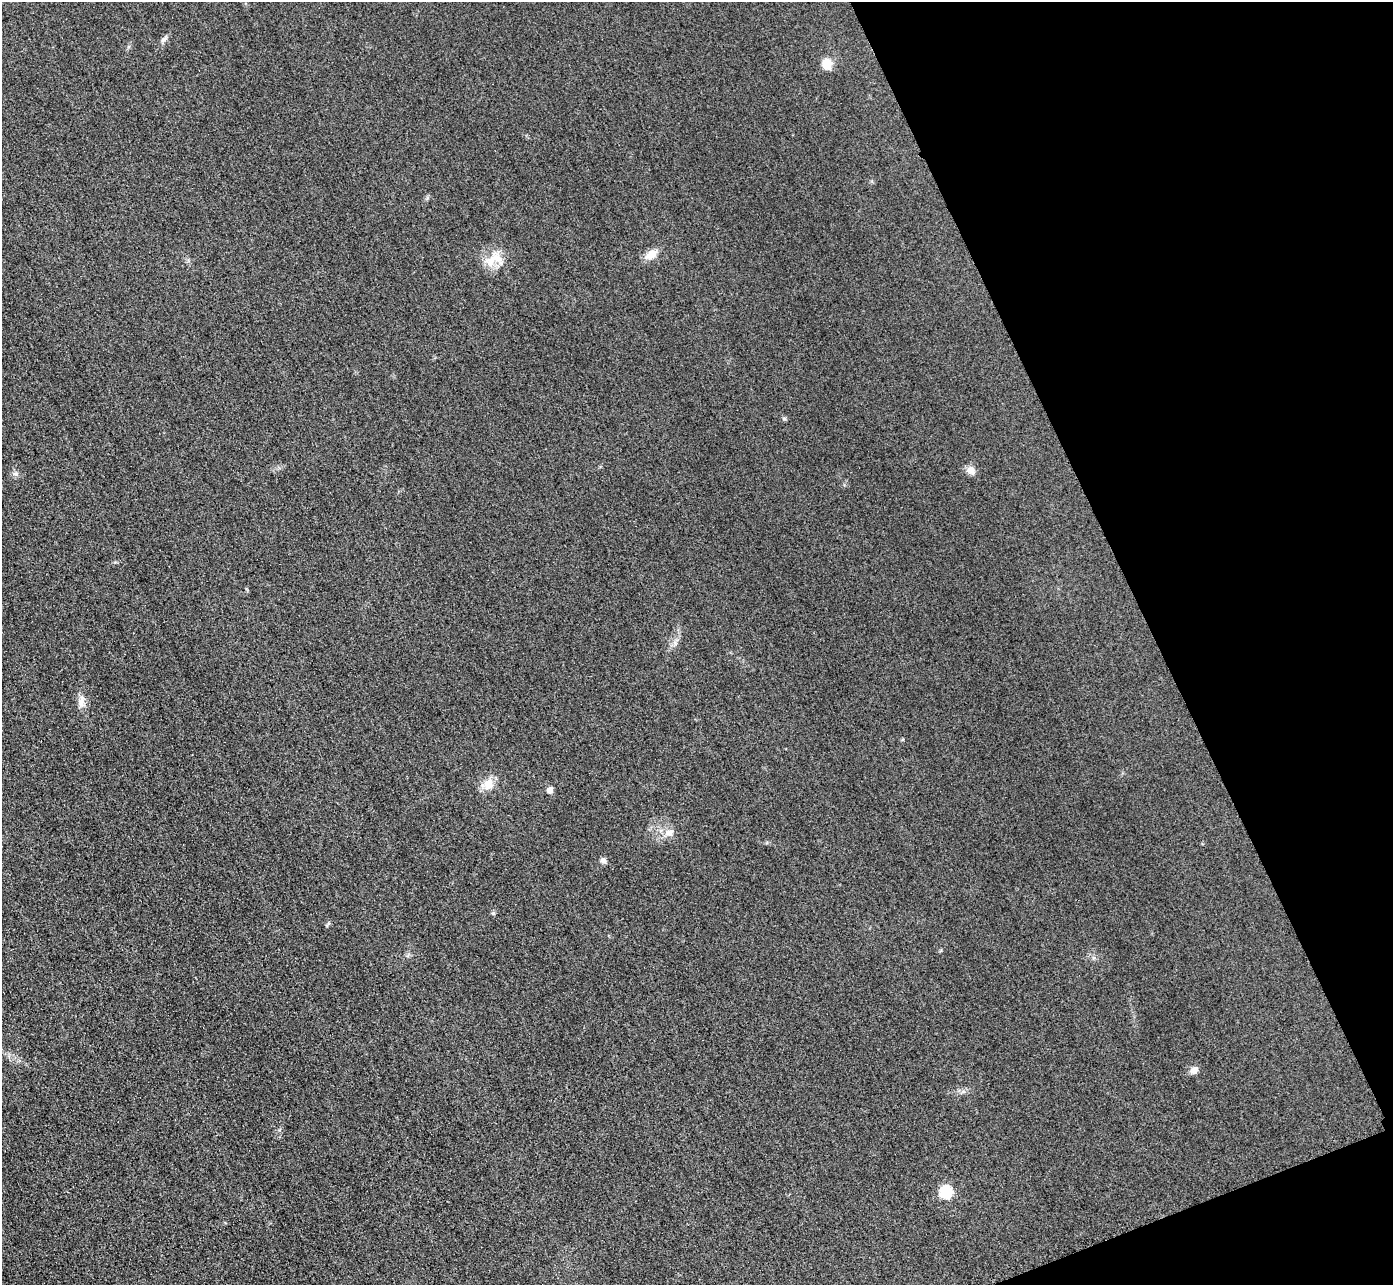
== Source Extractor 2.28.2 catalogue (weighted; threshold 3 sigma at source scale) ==
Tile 12 of 4 x 4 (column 4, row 3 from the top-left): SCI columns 4204-5594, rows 1590-2872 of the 5626 x 5614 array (HDU 1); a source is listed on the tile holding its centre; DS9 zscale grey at full resolution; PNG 1395 x 1287 px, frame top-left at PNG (2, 2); no overlay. Shown black and unused: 19% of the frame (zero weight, under 3 of 4 exposures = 3% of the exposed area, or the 3 px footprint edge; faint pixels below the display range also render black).
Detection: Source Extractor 2.28.2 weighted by HDU 2 'WHT'; one run over the whole footprint, this tile lists its part. Background 0.0828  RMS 0.017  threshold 0.0787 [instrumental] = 3 sigma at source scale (4.5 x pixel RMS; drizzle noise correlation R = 1.50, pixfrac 1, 0.05/0.05 arcsec/px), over >= 5 px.
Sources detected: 15; all 15 listed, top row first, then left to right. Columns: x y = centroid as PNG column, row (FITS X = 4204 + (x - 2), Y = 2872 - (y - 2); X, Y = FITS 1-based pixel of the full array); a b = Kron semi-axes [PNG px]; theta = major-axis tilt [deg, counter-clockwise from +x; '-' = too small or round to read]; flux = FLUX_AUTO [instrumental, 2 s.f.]
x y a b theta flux
164 39 12 5 39 5.9
826 64 15 11 -73 20
651 254 14 9 35 20
492 261 25 12 40 31
784 418 6 4 -1 2.5
971 470 12 10 -26 11
16 474 7 4 -72 3.6
81 703 14 9 -81 12
489 784 16 13 67 23
550 790 7 6 - 9.4
669 833 15 10 9 15
603 861 8 6 -8 5.8
493 913 6 4 -43 2.3
1194 1070 10 7 35 11
946 1192 6 6 - 170